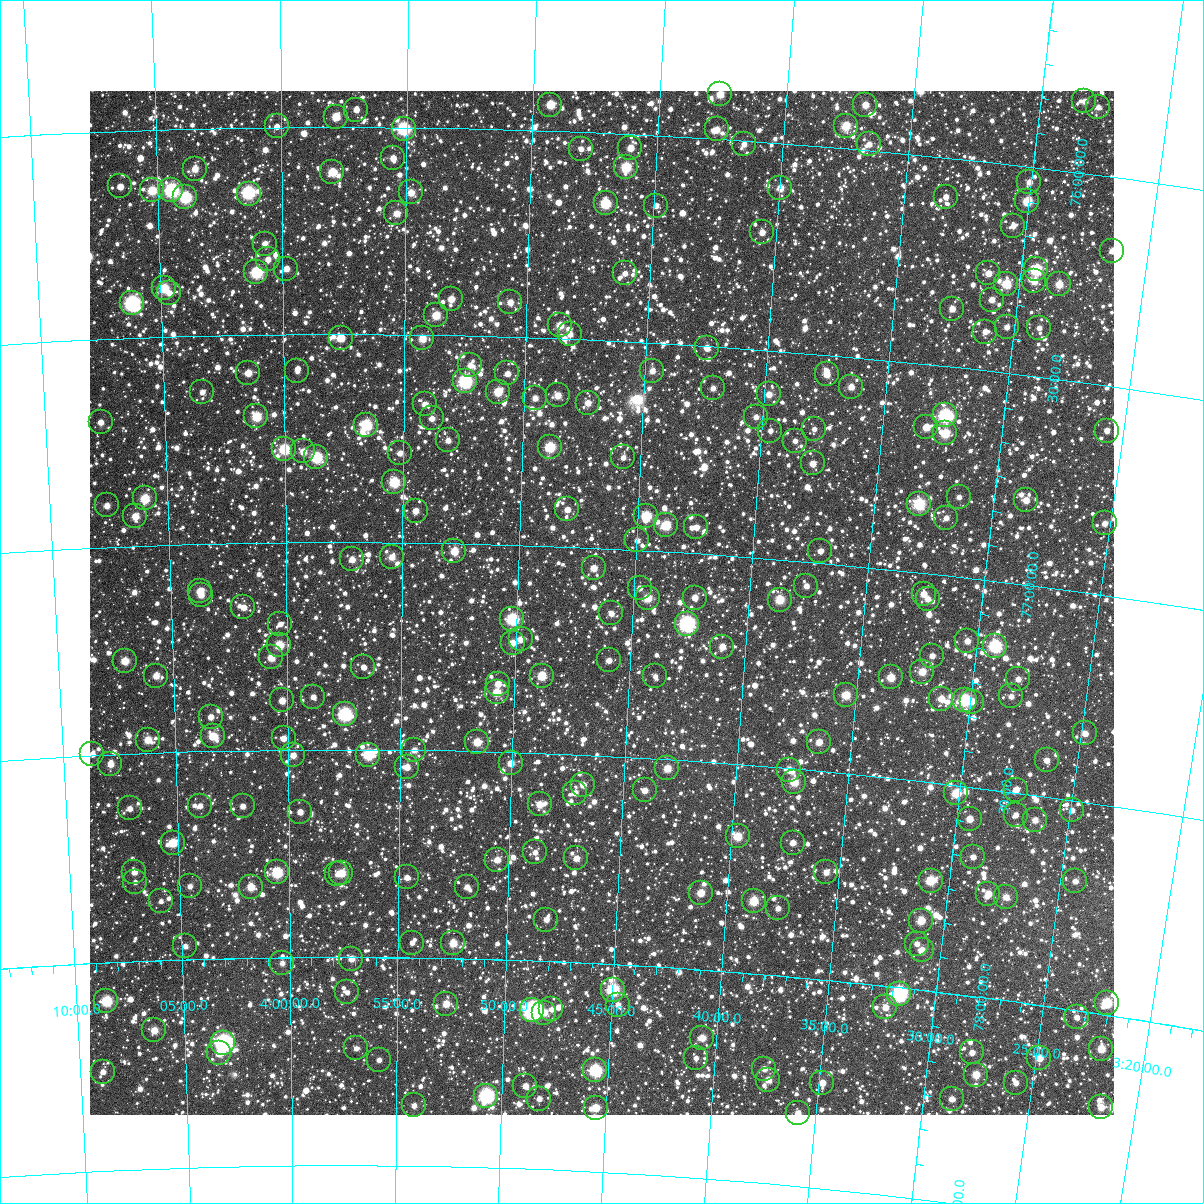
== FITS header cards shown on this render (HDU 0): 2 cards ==
NAXIS1  =                 1024
NAXIS2  =                 1024

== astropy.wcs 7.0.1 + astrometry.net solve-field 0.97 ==
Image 1024 x 1024 px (HDU 0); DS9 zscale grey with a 90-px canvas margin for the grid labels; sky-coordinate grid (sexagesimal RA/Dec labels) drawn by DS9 from the SOLVED WCS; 261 Tycho-2 reference stars matched to detected sources circled (green)
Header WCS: RA---TAN-SIP/DEC--TAN-SIP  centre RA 03:46:21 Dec +77:08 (56.59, +77.13 deg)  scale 8.67 arcsec/px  FOV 148.0' x 148.0'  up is +177 deg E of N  parity flipped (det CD > 0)
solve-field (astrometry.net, Tycho-2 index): VERIFIED the header's WCS against the Tycho-2 star catalogue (verified at 6 index scales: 16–261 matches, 0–1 conflicts across passes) and refined it, rather than solving blind
Solved WCS: RA---TAN-SIP/DEC--TAN-SIP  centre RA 03:46:21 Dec +77:08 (56.59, +77.13 deg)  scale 8.67 arcsec/px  FOV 148.0' x 148.0'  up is +177 deg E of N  parity flipped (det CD > 0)
The solver's refit moves the header's centre by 0.16 arcsec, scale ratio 1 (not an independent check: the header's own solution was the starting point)
Tycho-2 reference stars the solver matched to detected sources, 261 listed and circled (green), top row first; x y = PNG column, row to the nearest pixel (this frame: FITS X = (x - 90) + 1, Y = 1024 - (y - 91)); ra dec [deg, ICRS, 3 dp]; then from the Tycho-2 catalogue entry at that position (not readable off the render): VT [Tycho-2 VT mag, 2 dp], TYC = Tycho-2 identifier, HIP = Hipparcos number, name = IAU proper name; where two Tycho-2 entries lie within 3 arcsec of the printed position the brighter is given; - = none
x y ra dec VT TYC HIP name
720 94 55.657 +75.892 10.38 4509-2724-1 - -
1084 101 52.073 +75.828 11.51 4509-3291-1 - -
550 105 57.328 +75.938 10.07 4509-2899-1 - -
865 105 54.216 +75.892 10.95 4509-2757-1 - -
1098 107 51.931 +75.838 11.67 4509-2438-1 - -
356 110 59.252 +75.959 11.36 4509-2810-1 - -
336 117 59.455 +75.975 10.12 4509-3134-1 - -
277 126 60.044 +75.998 11.62 4510-1157-1 - -
846 126 54.392 +75.946 9.88 4509-3046-1 - -
404 129 58.779 +76.004 8.38 4509-3169-1 18329 -
717 129 55.666 +75.978 11.12 4509-3427-1 - -
744 144 55.384 +76.009 11.45 4509-3367-1 - -
869 144 54.146 +75.985 11.56 4509-3283-1 - -
630 148 56.514 +76.034 10.87 4509-2374-1 - -
581 149 57.009 +76.041 11.56 4509-1595-1 - -
393 158 58.883 +76.075 11.31 4509-2068-1 - -
626 167 56.550 +76.080 9.34 4509-2889-1 - -
195 169 60.869 +76.097 10.90 4510-1122-1 - -
332 172 59.490 +76.109 9.82 4509-2448-1 - -
1029 182 52.517 +76.037 11.33 4509-2103-1 - -
120 186 61.623 +76.134 11.69 4510-1146-1 - -
780 188 54.992 +76.108 10.76 4509-2948-1 - -
152 190 61.306 +76.146 9.80 4510-1035-1 - -
171 190 61.112 +76.146 8.01 4510-1564-1 19017 -
411 192 58.701 +76.157 10.69 4509-2666-1 - -
249 194 60.332 +76.159 8.34 4510-1316-1 18774 -
185 197 60.974 +76.164 8.60 4510-604-1 - -
946 197 53.332 +76.094 11.75 4509-3419-1 - -
1027 201 52.516 +76.083 9.68 4509-3101-1 - -
606 203 56.738 +76.170 9.31 4509-1993-1 - -
656 206 56.230 +76.170 11.85 4509-1683-1 - -
396 213 58.844 +76.207 10.93 4509-1879-1 - -
1013 226 52.626 +76.146 11.69 4509-1855-1 - -
762 232 55.144 +76.218 11.35 4509-2096-1 - -
265 244 60.177 +76.280 11.28 4510-1026-1 - -
1112 251 51.609 +76.176 11.55 4509-1781-1 - -
268 259 60.149 +76.318 11.31 4510-1128-1 - -
286 269 59.962 +76.341 11.23 4509-1912-1 - -
1036 269 52.344 +76.244 8.85 4509-1935-1 - -
256 272 60.267 +76.349 8.83 4510-1620-1 - -
625 273 56.510 +76.336 11.49 4509-2166-1 - -
988 273 52.822 +76.266 11.49 4509-2561-1 - -
1034 281 52.350 +76.272 11.10 4509-2830-1 - -
1006 284 52.628 +76.287 9.80 4509-2837-1 - -
1059 284 52.096 +76.272 10.43 4509-2247-1 - -
164 288 61.217 +76.382 9.61 4510-1107-1 - -
169 293 61.161 +76.394 11.53 4510-816-1 - -
451 299 58.277 +76.412 10.90 4509-2525-1 - -
992 300 52.760 +76.328 11.40 4509-1856-1 - -
510 302 57.669 +76.417 10.92 4509-2509-1 - -
132 303 61.548 +76.415 7.79 4510-1462-1 19145 -
952 309 53.151 +76.360 11.29 4509-2248-1 - -
436 315 58.429 +76.452 10.10 4509-2269-1 - -
560 325 57.149 +76.468 10.34 4509-2254-1 - -
1007 327 52.575 +76.389 11.69 4509-2077-1 - -
1039 328 52.247 +76.383 11.73 4509-2599-1 - -
985 332 52.793 +76.407 12.06 4509-2373-1 - -
570 334 57.045 +76.488 11.43 4509-2143-1 - -
341 338 59.408 +76.508 11.12 4509-1491-1 - -
422 338 58.564 +76.508 10.41 4509-1249-1 - -
707 348 55.626 +76.504 10.87 4509-1271-1 - -
470 365 58.064 +76.571 11.52 4509-1950-1 - -
297 371 59.860 +76.589 11.92 4509-2064-1 - -
652 371 56.175 +76.567 11.79 4509-1761-1 - -
248 373 60.370 +76.591 10.60 4510-620-1 - -
507 373 57.677 +76.588 11.82 4509-1425-1 - -
827 374 54.369 +76.546 10.97 4509-1737-1 - -
465 381 58.114 +76.609 8.14 4509-1643-1 18118 -
851 387 54.107 +76.571 11.03 4509-1229-1 - -
713 388 55.534 +76.601 11.72 4509-1899-1 - -
202 392 60.852 +76.635 11.75 4510-1048-1 - -
498 392 57.769 +76.633 9.94 4509-2099-1 - -
769 394 54.952 +76.606 10.88 4509-1453-1 - -
558 395 57.147 +76.637 11.03 4509-1279-1 - -
535 398 57.382 +76.645 11.28 4509-1263-1 - -
588 403 56.829 +76.652 11.19 4509-2628-1 - -
425 404 58.532 +76.666 11.57 4509-1957-1 - -
945 415 53.103 +76.617 8.44 4509-1205-1 16495 -
256 416 60.291 +76.696 9.64 4510-927-1 - -
756 417 55.070 +76.662 11.66 4509-1177-1 - -
432 418 58.453 +76.701 11.22 4509-1680-1 - -
101 422 61.922 +76.699 11.29 4510-995-1 - -
366 425 59.146 +76.717 9.20 4509-1624-1 - -
926 427 53.289 +76.651 11.12 4509-3293-1 - -
814 429 54.453 +76.680 12.17 4509-1383-1 - -
770 431 54.908 +76.693 12.25 4509-1768-1 - -
1107 431 51.417 +76.607 11.87 4509-1223-1 - -
945 433 53.085 +76.660 9.78 4509-1387-1 - -
448 440 58.281 +76.753 11.49 4509-1248-1 - -
795 441 54.642 +76.713 11.72 4509-1608-1 - -
550 447 57.209 +76.762 9.24 4509-1630-1 - -
284 449 60.005 +76.775 9.33 4510-801-1 - -
303 451 59.802 +76.781 10.73 4509-1602-1 - -
400 453 58.786 +76.785 11.89 4509-1266-1 - -
316 457 59.666 +76.795 8.95 4509-1470-1 - -
623 457 56.433 +76.780 11.82 4509-1698-1 - -
813 463 54.438 +76.763 11.26 4509-1798-1 - -
394 482 58.842 +76.856 9.20 4509-1264-1 - -
959 497 52.868 +76.809 11.94 4509-1210-1 - -
145 498 61.490 +76.887 9.76 4514-8-1 - -
1026 500 52.163 +76.798 11.12 4509-1230-1 - -
919 504 53.280 +76.836 9.02 4509-1286-1 16550 -
107 505 61.895 +76.900 11.31 4514-110-1 - -
567 509 56.998 +76.911 11.98 4513-36-1 - -
416 511 58.613 +76.924 11.00 4513-264-1 - -
135 516 61.599 +76.929 10.55 4514-32-1 - -
646 516 56.155 +76.917 9.34 4513-1149-1 17471 -
946 518 52.979 +76.863 11.78 4509-1480-1 - -
1105 523 51.308 +76.829 11.48 4509-1368-1 - -
666 525 55.942 +76.937 9.58 4513-1443-1 - -
696 527 55.615 +76.937 11.51 4513-1323-1 - -
637 540 56.238 +76.977 11.91 4513-875-1 - -
454 551 58.192 +77.019 10.30 4513-1339-1 - -
820 551 54.278 +76.972 11.57 4513-1379-1 - -
392 557 58.861 +77.035 10.97 4513-1313-1 - -
352 559 59.288 +77.042 10.83 4513-1385-1 - -
594 568 56.691 +77.049 10.72 4513-533-1 - -
806 586 54.395 +77.059 11.56 4513-1133-1 - -
640 588 56.184 +77.091 11.84 4513-671-1 - -
200 591 60.931 +77.114 10.51 4514-1314-1 - -
924 594 53.130 +77.051 11.05 4513-1253-1 - -
201 595 60.919 +77.123 11.75 4514-1210-1 - -
648 598 56.090 +77.114 10.16 4513-921-1 - -
695 598 55.582 +77.107 11.22 4513-384-1 - -
928 599 53.082 +77.061 11.25 4513-1201-1 - -
780 600 54.667 +77.097 9.93 4513-969-1 - -
243 607 60.463 +77.155 11.31 4514-1204-1 - -
611 613 56.477 +77.156 11.65 4513-431-1 - -
512 619 57.546 +77.179 8.60 4513-189-1 17940 -
280 624 60.070 +77.197 12.25 4514-1124-1 - -
687 624 55.650 +77.170 7.89 4513-351-1 17333 -
521 639 57.448 +77.227 11.40 4513-607-1 - -
967 641 52.606 +77.152 11.17 4513-1153-1 - -
513 643 57.536 +77.236 11.09 4513-207-1 - -
279 645 60.081 +77.247 9.87 4514-1034-1 - -
995 646 52.298 +77.156 8.59 4513-102-1 16233 -
722 647 55.253 +77.220 11.13 4513-282-1 - -
932 656 52.967 +77.196 12.03 4513-141-1 - -
271 657 60.171 +77.277 10.44 4514-1512-1 - -
609 660 56.478 +77.269 11.30 4513-457-1 - -
125 661 61.770 +77.276 10.34 4514-1538-1 - -
363 667 59.161 +77.301 11.51 4513-2707-1 - -
922 672 53.055 +77.237 10.46 4513-743-1 - -
156 676 61.437 +77.315 10.93 4514-1400-1 - -
542 676 57.203 +77.313 9.79 4513-2664-1 - -
655 676 55.963 +77.301 12.15 4513-2700-1 - -
891 677 53.391 +77.259 10.27 4513-951-1 - -
1018 679 52.008 +77.229 11.27 4513-18-1 - -
498 684 57.682 +77.336 11.17 4513-2541-1 - -
497 692 57.693 +77.357 10.30 4513-2517-1 - -
846 695 53.860 +77.312 10.09 4513-2703-1 - -
1011 696 52.060 +77.272 11.51 4513-33-1 - -
313 697 59.712 +77.373 11.63 4513-2409-1 - -
941 699 52.818 +77.297 10.83 4513-2715-1 - -
282 700 60.058 +77.381 11.16 4514-954-1 - -
965 700 52.557 +77.293 9.09 4513-2781-1 - -
972 702 52.478 +77.296 11.48 4513-2769-1 - -
345 714 59.366 +77.415 8.29 4513-2362-1 18510 -
211 717 60.848 +77.418 11.71 4514-1006-1 - -
1085 733 51.205 +77.337 11.14 4513-2537-1 - -
213 736 60.831 +77.464 10.13 4514-864-1 - -
284 738 60.045 +77.472 11.43 4514-858-1 - -
148 740 61.552 +77.468 10.48 4514-611-1 - -
477 742 57.895 +77.478 10.25 4513-2159-1 - -
819 742 54.109 +77.431 10.90 4513-2787-1 - -
414 750 58.592 +77.500 11.34 4513-2352-1 - -
92 754 62.174 +77.497 11.37 4514-1495-1 - -
293 755 59.940 +77.513 11.17 4513-2028-1 - -
368 755 59.105 +77.512 9.26 4513-2285-1 - -
1047 760 51.584 +77.413 11.57 4513-2540-1 - -
511 763 57.514 +77.526 10.72 4513-1838-1 - -
110 764 61.980 +77.523 11.18 4514-1183-1 - -
407 767 58.671 +77.541 11.23 4513-2151-1 - -
667 768 55.767 +77.521 10.66 4513-2263-1 - -
789 770 54.413 +77.503 11.19 4513-2332-1 - -
794 782 54.343 +77.532 10.06 4513-2193-1 - -
583 785 56.698 +77.572 11.10 4513-1665-1 - -
645 790 56.005 +77.578 11.32 4513-2330-1 - -
1016 790 51.879 +77.493 11.21 4513-2125-1 - -
575 793 56.781 +77.592 11.94 4513-1834-1 - -
956 793 52.531 +77.519 9.65 4513-2501-1 - -
540 804 57.175 +77.623 10.85 4513-2096-1 - -
200 806 60.991 +77.631 12.34 4514-999-1 - -
243 806 60.513 +77.634 11.71 4514-628-1 - -
130 808 61.784 +77.631 11.49 4514-657-1 - -
1072 810 51.230 +77.524 11.87 4513-2228-1 - -
300 812 59.867 +77.650 11.67 4513-2233-1 - -
1016 815 51.846 +77.553 11.78 4513-1982-1 - -
970 819 52.352 +77.576 10.76 4513-1766-1 - -
1035 820 51.624 +77.560 11.08 4513-2410-1 - -
738 836 54.928 +77.673 10.04 4513-1630-1 - -
173 843 61.315 +77.718 9.89 4514-1014-1 - -
793 843 54.302 +77.678 11.26 4513-2610-1 - -
535 852 57.206 +77.739 11.81 4513-2577-1 - -
973 857 52.263 +77.667 11.52 4513-2616-1 - -
576 858 56.734 +77.749 11.16 4513-1819-1 - -
497 860 57.632 +77.760 11.14 4513-2563-1 - -
134 872 61.761 +77.784 11.59 4514-392-1 - -
277 872 60.138 +77.795 9.08 4514-390-1 - -
826 872 53.896 +77.741 11.40 4513-2576-1 - -
341 873 59.402 +77.797 10.35 4513-2039-1 - -
337 874 59.448 +77.800 11.98 4513-2511-1 - -
407 877 58.658 +77.807 11.46 4513-2486-1 - -
931 881 52.707 +77.735 9.68 4513-1258-1 - -
1075 881 51.080 +77.692 12.26 4513-2059-1 - -
135 882 61.757 +77.809 12.14 4514-281-1 - -
190 886 61.134 +77.824 11.54 4514-682-1 - -
251 887 60.436 +77.829 10.44 4514-495-1 - -
467 887 57.967 +77.827 11.34 4513-1672-1 - -
701 893 55.299 +77.815 10.49 4513-2006-1 - -
988 894 52.041 +77.750 11.45 4513-2621-1 - -
1006 897 51.836 +77.753 10.97 4513-1947-1 - -
161 901 61.470 +77.857 12.39 4514-275-1 - -
754 901 54.689 +77.826 9.94 4513-2606-1 - -
778 908 54.405 +77.838 11.81 4513-1810-1 - -
546 920 57.046 +77.900 11.44 4513-302-1 - -
921 921 52.763 +77.834 10.37 4513-2666-1 - -
412 943 58.588 +77.964 12.18 4513-2173-1 - -
453 943 58.113 +77.964 10.29 4513-1633-1 - -
917 944 52.782 +77.890 11.75 4513-1998-1 - -
185 946 61.207 +77.967 11.93 4514-690-1 - -
922 950 52.718 +77.904 11.44 4513-2293-1 - -
351 959 59.288 +78.004 11.07 4513-1506-1 - -
282 963 60.089 +78.013 11.68 4514-315-1 - -
613 990 56.243 +78.061 8.44 4513-1939-1 17510 -
347 992 59.335 +78.085 12.60 4513-1461-1 - -
899 994 52.922 +78.014 7.45 4513-1738-1 16437 -
106 1001 62.146 +78.093 9.19 4514-1286-1 - -
1107 1003 50.522 +77.971 9.28 4513-1479-1 - -
446 1004 58.179 +78.110 10.52 4513-1592-1 - -
618 1005 56.173 +78.097 11.50 4513-498-1 - -
885 1007 53.062 +78.051 11.03 4513-1811-1 - -
551 1009 56.946 +78.115 11.66 4513-1600-1 - -
532 1010 57.168 +78.119 7.12 4513-1660-1 17810 -
544 1013 57.026 +78.124 10.99 4513-826-1 - -
1077 1017 50.843 +78.016 12.20 4513-1999-1 - -
154 1030 61.601 +78.168 10.62 4514-578-1 - -
702 1038 55.166 +78.163 10.69 4513-1685-1 - -
223 1043 60.796 +78.203 7.09 4514-1028-1 18913 -
356 1048 59.231 +78.220 12.15 4513-2051-1 - -
1101 1049 50.507 +78.082 10.28 4513-1789-1 - -
972 1052 51.999 +78.134 11.46 4513-1014-1 - -
219 1053 60.846 +78.228 10.76 4514-1526-1 - -
696 1058 55.220 +78.213 12.24 4513-1342-1 - -
1039 1058 51.206 +78.125 10.69 4513-1928-1 - -
379 1060 58.959 +78.247 12.13 4513-952-1 - -
764 1069 54.408 +78.226 11.53 4513-486-1 - -
595 1070 56.398 +78.257 8.61 4513-110-1 - -
103 1072 62.227 +78.262 11.68 4514-1088-1 - -
976 1075 51.918 +78.186 10.33 4513-590-1 - -
768 1080 54.346 +78.252 11.06 4513-936-1 - -
822 1083 53.709 +78.247 10.97 4513-426-1 - -
1016 1083 51.442 +78.193 11.65 4513-1524-1 - -
525 1086 57.217 +78.302 11.27 4513-692-1 - -
486 1096 57.679 +78.329 8.09 4513-858-1 17990 -
539 1099 57.047 +78.332 11.73 4513-1392-1 - -
952 1099 52.159 +78.251 12.04 4513-576-1 - -
414 1105 58.537 +78.356 11.58 4513-1692-1 - -
1101 1107 50.406 +78.222 10.97 4513-2379-1 - -
596 1108 56.367 +78.347 10.53 4513-2079-1 - -
798 1113 53.964 +78.325 11.18 4513-50-1 - -